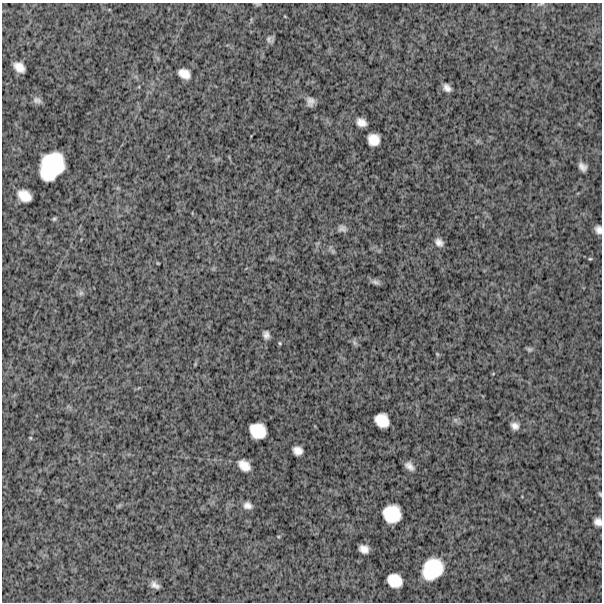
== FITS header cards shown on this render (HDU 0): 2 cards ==
NAXIS1  =                  600
NAXIS2  =                  600

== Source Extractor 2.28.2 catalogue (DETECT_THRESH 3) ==
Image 600 x 600 px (HDU 0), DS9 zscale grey, 1 PNG px = 1 image px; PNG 604 x 604 px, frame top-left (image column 1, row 600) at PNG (2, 3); no overlay
Background 1400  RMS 310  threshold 921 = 3 sigma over >= 5 px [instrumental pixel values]
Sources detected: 44; all 44 listed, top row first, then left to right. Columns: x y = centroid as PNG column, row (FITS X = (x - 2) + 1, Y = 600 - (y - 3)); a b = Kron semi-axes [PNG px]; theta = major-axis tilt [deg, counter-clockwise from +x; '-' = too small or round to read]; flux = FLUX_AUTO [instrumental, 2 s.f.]
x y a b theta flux
258 4 8 3 4 2.8e+04
541 4 12 3 5 4.0e+04
270 39 9 8 - 6.7e+04
19 67 11 8 -40 2.0e+05
184 74 13 9 -28 2.1e+05
447 88 8 6 -41 1.1e+05
37 100 11 7 -14 8.3e+04
310 101 8 7 - 1.1e+05
361 122 9 7 -28 1.6e+05
374 140 11 10 - 2.8e+05
52 166 26 20 60 1.3e+06
582 167 9 6 -49 1.2e+05
24 196 13 9 -33 3.0e+05
54 219 5 4 - 3.4e+04
342 228 9 7 -8 8.6e+04
598 230 7 6 - 1.0e+05
439 242 8 6 -48 1.1e+05
333 251 7 5 -60 3.8e+04
590 259 4 4 - 2.2e+04
158 263 3 2 - 1.7e+04
375 282 11 6 -18 7.1e+04
81 293 7 7 - 5.7e+04
266 335 8 6 -74 9.1e+04
280 343 5 4 - 2.3e+04
354 343 9 5 -53 5.2e+04
529 349 8 6 -23 4.4e+04
437 354 5 4 - 2.4e+04
493 374 5 3 - 1.6e+04
382 420 13 11 -41 3.6e+05
455 420 7 6 - 5.1e+04
515 426 9 7 -31 1.2e+05
258 431 15 13 -33 4.8e+05
30 438 6 4 -90 2.4e+04
298 451 9 7 -27 1.6e+05
244 465 12 8 -40 2.4e+05
409 466 9 6 -42 1.2e+05
600 494 6 3 -47 2.4e+04
247 505 9 7 -18 1.1e+05
392 514 16 15 - 6.3e+05
598 522 8 7 - 1.3e+05
364 549 9 7 -25 1.6e+05
432 569 20 16 49 9.4e+05
395 581 14 11 -29 3.9e+05
155 585 10 6 -29 1.1e+05
At the frame edge (FLAGS 8, measured only in part): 4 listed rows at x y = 541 4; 598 230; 600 494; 598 522